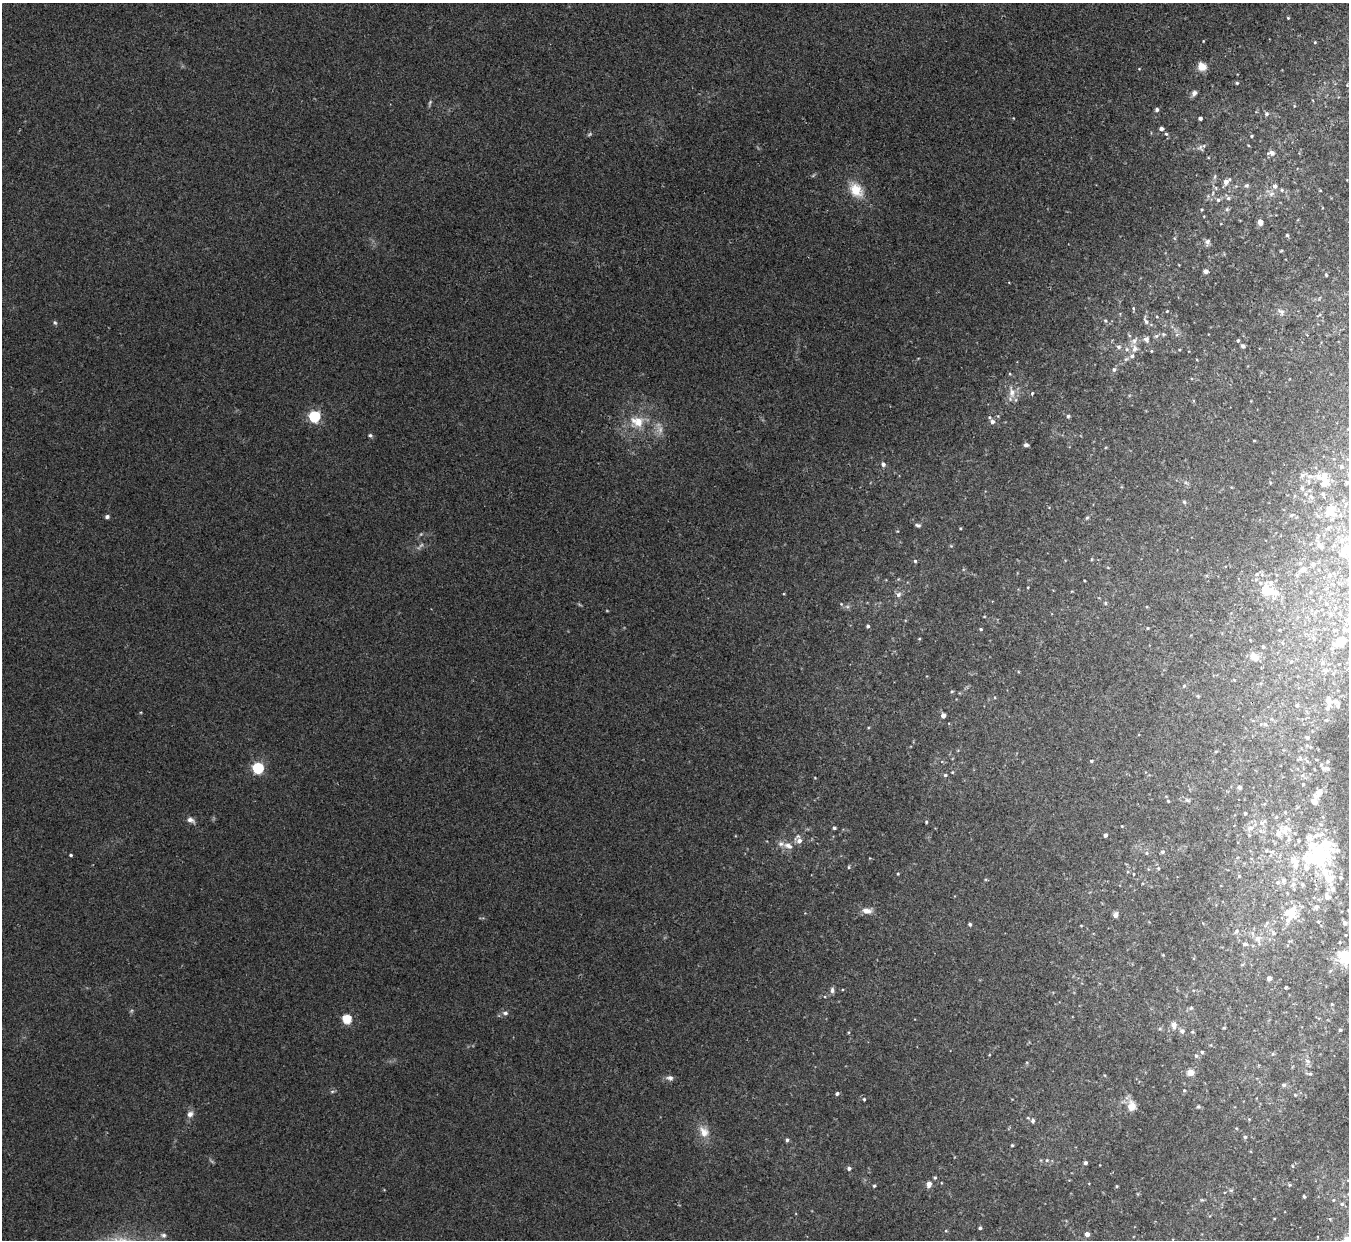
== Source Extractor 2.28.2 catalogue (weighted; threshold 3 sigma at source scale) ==
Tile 10 of 4 x 4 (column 2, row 3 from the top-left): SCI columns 1347-2693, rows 1384-2621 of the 5386 x 5370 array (HDU 1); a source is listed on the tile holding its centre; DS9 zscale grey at full resolution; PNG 1351 x 1242 px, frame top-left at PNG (2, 3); no overlay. Shown black and unused: <1% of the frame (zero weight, under 2 of 3 exposures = <1% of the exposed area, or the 3 px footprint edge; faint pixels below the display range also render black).
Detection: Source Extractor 2.28.2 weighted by HDU 2 'WHT'; one run over the whole footprint, this tile lists its part. Background 0.0766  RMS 0.0068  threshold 0.0306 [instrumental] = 3 sigma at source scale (4.5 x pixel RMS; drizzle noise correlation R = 1.50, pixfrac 1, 0.05/0.05 arcsec/px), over >= 5 px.
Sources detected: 246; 3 too faint to see at this stretch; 4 inside a brighter object's white glare — not listed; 29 inside a brighter listed object's ellipse — not listed separately; the other 210 listed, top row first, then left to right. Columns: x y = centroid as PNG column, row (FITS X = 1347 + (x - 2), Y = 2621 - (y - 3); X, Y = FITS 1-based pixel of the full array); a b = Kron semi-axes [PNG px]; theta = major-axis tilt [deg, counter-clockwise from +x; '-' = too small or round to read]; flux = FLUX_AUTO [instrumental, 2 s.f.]
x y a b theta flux
1288 18 3 3 - 0.67
1315 42 4 3 - 0.66
1202 66 11 10 - 6.3
1237 83 4 4 - 0.86
1194 93 8 6 52 2.3
430 103 10 4 67 1.2
1157 109 4 4 - 1.7
1266 114 5 5 - 1.6
1200 118 4 3 - 2
1161 129 4 4 - 2.2
1166 134 5 5 - 0.99
1251 136 4 3 - 0.78
1201 148 9 5 -57 1.6
1271 153 8 6 -2 2.9
1215 177 7 3 71 1.1
1226 181 8 5 41 5
1246 185 6 6 - 1.4
1275 186 7 6 - 2.7
1216 188 6 4 -72 1.1
856 190 17 13 -50 15
1282 190 6 5 - 1.4
1213 193 6 3 71 1.1
1271 194 9 6 18 2.8
1228 198 6 5 - 1.4
1218 200 5 5 - 1.5
1227 209 6 6 - 1.4
1202 210 4 3 - 0.68
1260 222 5 5 - 4.7
1287 235 5 4 - 1.2
1207 242 7 6 - 2.2
1281 251 5 3 - 0.64
1205 271 5 4 - 2.2
1326 275 4 3 - 0.77
1167 311 4 3 - 0.55
1281 312 11 7 -46 2.8
1105 321 6 5 - 1.1
1146 321 11 6 -67 2.4
55 322 6 4 -61 1.1
1163 334 6 5 - 1.1
1156 336 6 5 - 1.4
1146 339 7 7 - 2.7
1238 340 5 4 - 0.94
1243 346 4 4 - 1.6
1119 347 6 6 - 1.6
1135 349 10 8 68 3.8
1179 350 4 3 - 0.66
1151 351 4 4 - 0.69
1114 369 6 5 - 1.6
1012 393 15 9 -87 6.2
1032 393 5 4 - 0.79
314 416 5 5 - 89
1068 416 4 4 - 1.2
638 422 20 15 40 14
992 422 6 6 - 3
370 435 6 5 - 1.3
1254 440 4 3 - 0.51
1026 445 6 4 -3 1.7
883 464 6 5 - 2
1302 475 7 6 - 1.9
1324 475 25 13 27 8.9
1347 482 4 4 - 1
1186 483 6 4 -19 1.1
1302 488 7 5 -73 1.6
1323 494 5 4 - 0.86
1311 497 8 5 -60 1.9
1343 500 5 3 - 0.54
1184 502 5 4 - 0.99
1331 508 12 7 8 5.4
1291 515 5 4 - 0.94
107 517 5 4 - 1.9
1087 517 5 4 - 0.91
918 525 7 4 -15 1.4
960 528 3 3 - 0.68
1320 545 11 6 -49 2.3
1343 551 13 7 68 7.4
915 561 4 4 - 1
1313 564 6 5 - 1.3
1302 569 10 7 21 3.5
1262 575 6 4 -18 1.3
1329 575 7 6 - 2.1
1266 591 15 12 -36 13
898 594 8 7 - 2.4
1105 603 5 4 - 0.75
1326 603 7 4 -45 1.4
841 604 4 4 - 0.58
1331 614 6 6 - 1.8
868 626 4 3 - 1.4
1148 628 3 3 - 0.75
981 629 4 3 - 0.86
919 639 4 3 - 0.63
1343 641 31 14 26 19
1263 647 5 4 - 0.98
1254 657 9 7 -18 6.8
1291 661 6 4 2 1.1
1323 663 8 7 - 2.9
1339 664 4 3 - 0.59
1325 670 12 7 0 3.7
1184 686 5 4 - 0.84
952 691 4 4 - 0.83
1198 696 4 4 - 0.65
1328 700 11 8 -68 6.2
1297 705 6 5 - 1.4
1338 706 7 6 - 1.6
943 715 4 4 - 4.4
1326 720 5 4 - 0.92
1265 724 5 5 - 1.4
1307 737 5 4 - 1.5
1091 761 4 3 - 0.96
1327 761 5 3 - 0.9
258 768 5 5 - 83
1326 768 13 6 -4 2.8
952 772 4 4 - 0.61
945 775 5 4 - 0.97
815 778 4 3 - 0.51
1303 784 3 3 - 0.94
1239 787 5 4 - 1.1
1319 793 14 7 39 5.4
1187 800 8 4 -26 1.4
1168 801 4 4 - 0.71
1245 813 3 3 - 1
191 820 11 6 -30 3.1
926 822 4 3 - 0.67
1261 823 9 6 27 2.4
1321 825 5 3 - 0.71
1122 826 3 3 - 0.46
834 828 4 4 - 1.1
1250 828 10 6 8 2.8
1286 828 15 8 -29 5.3
1278 834 7 6 - 4
1105 835 4 4 - 2.4
1317 835 18 7 13 6.2
1289 839 10 6 -86 2.8
799 841 9 7 -29 4.3
1298 841 5 5 - 0.94
788 846 14 8 -20 5
1266 850 6 4 2 1.1
1162 852 5 5 - 1.5
1147 853 6 5 - 1.3
71 855 4 3 - 1.1
1321 859 39 20 39 40
849 867 5 4 - 0.83
1158 868 5 4 - 1
898 874 4 3 - 0.7
1133 874 3 2 - 0.5
1239 876 5 4 - 0.74
1331 878 18 10 69 9.2
1284 880 7 6 - 2.2
1278 882 6 6 - 2
1327 897 10 8 -35 4
1316 907 8 7 - 2.5
867 911 13 7 -3 4.8
1291 912 20 16 72 15
1115 915 5 5 - 3.1
1318 922 5 3 - 0.61
1345 923 6 6 - 1.7
970 924 4 3 - 1.5
1236 931 9 5 54 1.9
1273 933 8 4 -63 1.7
1346 935 4 3 - 0.5
1258 939 10 9 - 4.5
1340 942 4 3 - 0.67
1245 944 7 5 -4 2
1345 957 15 13 -44 30
1269 978 4 4 - 3.3
1286 987 3 3 - 0.82
832 990 9 5 89 1.9
1332 1004 4 3 - 0.63
1191 1008 6 4 44 1
505 1013 8 6 -8 2.3
347 1019 5 5 - 36
1174 1025 9 6 89 3.6
1224 1028 4 3 - 0.68
1340 1030 4 4 - 0.87
1182 1031 5 5 - 2.4
1202 1052 4 4 - 1.1
1196 1056 6 4 -74 1.2
1307 1061 9 5 -28 2.1
1190 1072 4 4 - 12
1310 1074 5 4 - 0.88
670 1078 10 6 -2 2.6
1284 1085 6 5 - 1.5
1184 1090 4 4 - 0.66
332 1091 6 4 1 1
837 1094 4 4 - 1.6
864 1099 4 4 - 0.79
1131 1106 12 9 85 7.5
1198 1107 6 5 - 1.1
190 1114 9 8 - 3.2
1033 1121 6 5 - 1.8
704 1132 14 12 -64 8
1245 1137 4 4 - 1.1
787 1140 5 4 - 1.4
1012 1145 3 3 - 0.79
1047 1160 5 5 - 1.1
1085 1163 4 3 - 1.9
1293 1166 4 3 - 0.48
849 1168 5 5 - 1.7
935 1178 4 4 - 1
929 1184 6 5 - 4.3
874 1186 4 3 - 1
1117 1186 4 3 - 0.68
1231 1190 6 4 0 1
1304 1197 3 3 - 1
1202 1200 6 4 -17 0.88
1333 1200 5 4 - 0.82
1342 1204 6 5 - 1.5
1330 1219 4 4 - 0.74
980 1228 3 3 - 1.4
1087 1234 4 4 - 3.7
164 1235 7 7 - 2
Isophote crosses this tile's border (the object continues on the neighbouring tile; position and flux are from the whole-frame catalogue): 3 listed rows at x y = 1347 482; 1343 641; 1345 957
Unlisted compact peaks at least as high as the median listed source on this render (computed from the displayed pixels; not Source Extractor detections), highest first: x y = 1203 41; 784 594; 1139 69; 897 531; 1248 145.